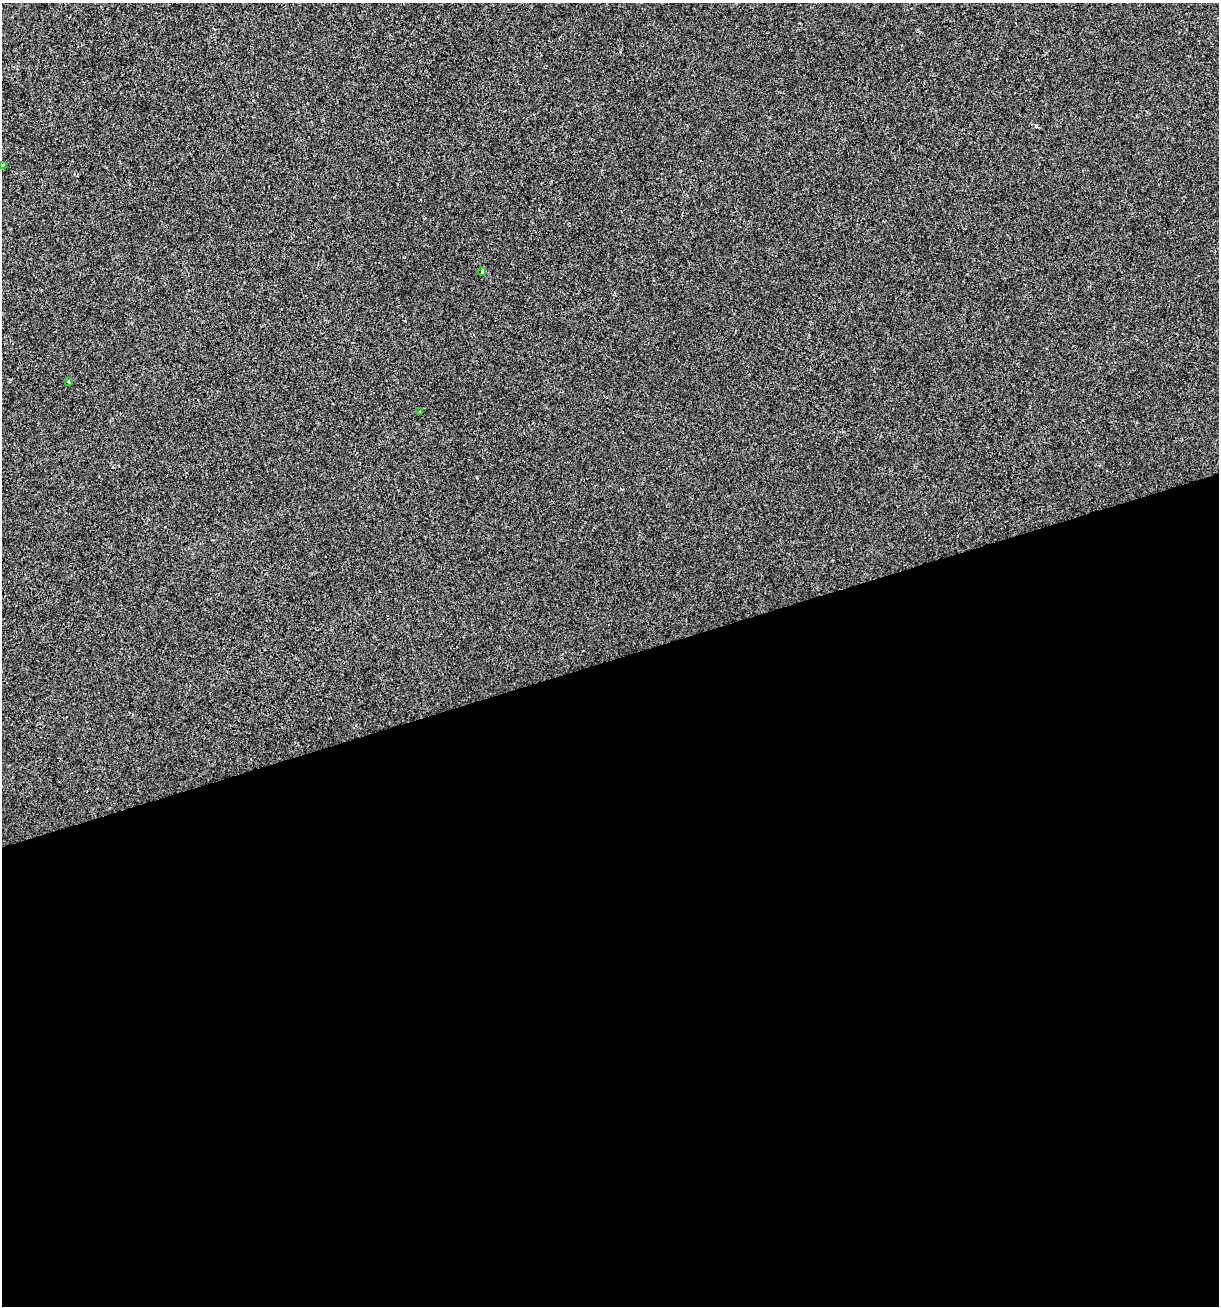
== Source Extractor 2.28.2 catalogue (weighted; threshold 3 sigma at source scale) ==
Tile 15 of 4 x 4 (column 3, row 4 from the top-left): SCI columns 2487-3703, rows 1-1304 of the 5022 x 5216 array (HDU 1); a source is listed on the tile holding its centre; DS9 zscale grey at full resolution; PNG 1221 x 1308 px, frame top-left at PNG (2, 3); each listed source drawn as its Kron ellipse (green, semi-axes under 4 px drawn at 4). Shown black and unused: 50% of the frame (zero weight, under 2 of 3 exposures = <1% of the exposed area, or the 3 px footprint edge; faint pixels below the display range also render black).
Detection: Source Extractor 2.28.2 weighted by HDU 2 'WHT'; one run over the whole footprint, this tile lists its part. Background 5.62e-04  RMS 0.0042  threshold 0.0189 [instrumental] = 3 sigma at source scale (4.5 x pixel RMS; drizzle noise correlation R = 1.50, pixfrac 1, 0.0396/0.0396 arcsec/px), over >= 5 px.
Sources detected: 4; all 4 listed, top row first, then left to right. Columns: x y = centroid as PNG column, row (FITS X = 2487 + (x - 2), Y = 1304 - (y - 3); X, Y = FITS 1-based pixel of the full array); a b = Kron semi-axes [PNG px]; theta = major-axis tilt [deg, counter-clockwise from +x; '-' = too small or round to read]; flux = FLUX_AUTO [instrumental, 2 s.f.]
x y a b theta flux
3 165 3 3 - 1.7
482 271 4 3 - 0.7
68 381 3 3 - 0.81
420 412 2 2 - 0.35
Isophote crosses this tile's border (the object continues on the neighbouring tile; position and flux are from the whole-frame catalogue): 1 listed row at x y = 3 165